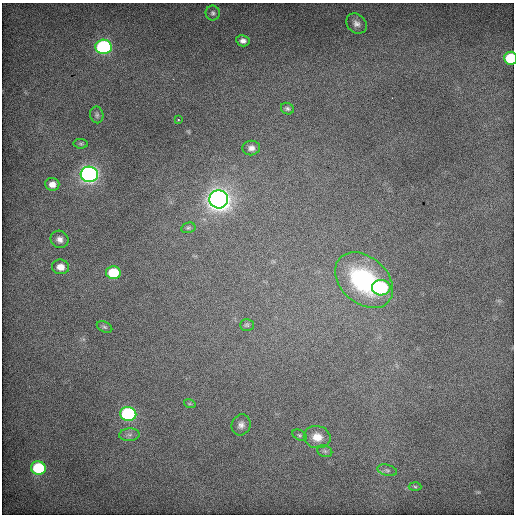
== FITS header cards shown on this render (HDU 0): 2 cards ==
NAXIS1  =                  512 / Axis length
NAXIS2  =                  512 / Axis length

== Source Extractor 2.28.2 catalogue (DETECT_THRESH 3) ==
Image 512 x 512 px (HDU 0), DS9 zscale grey, 1 PNG px = 1 image px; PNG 516 x 516 px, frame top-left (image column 1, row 512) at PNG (2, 3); each listed source drawn as its Kron ellipse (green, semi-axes under 4 px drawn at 4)
Background 681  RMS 4.2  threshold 12.7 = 3 sigma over >= 5 px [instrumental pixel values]
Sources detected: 31; all 31 listed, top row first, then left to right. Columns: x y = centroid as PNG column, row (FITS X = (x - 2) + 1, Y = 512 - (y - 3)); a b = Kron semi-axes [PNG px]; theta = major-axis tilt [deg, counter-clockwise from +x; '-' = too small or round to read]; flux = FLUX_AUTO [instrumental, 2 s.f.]
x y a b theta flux
213 13 7 7 - 750
356 24 11 9 -45 1600
243 41 7 5 -10 1200
103 47 8 7 - 54000
510 58 6 6 - 14000
287 109 7 5 -28 610
97 115 8 6 -80 680
178 120 4 2 - 200
81 144 7 4 -6 460
251 148 9 7 7 1400
89 174 8 7 - 150000
52 184 7 6 - 1900
219 199 9 9 - 280000
188 228 7 5 14 510
59 239 9 8 - 1500
60 267 8 7 - 2600
113 273 7 6 - 12000
364 280 33 23 -42 33000
381 288 9 7 3 26000
247 325 7 5 -1 480
104 327 8 5 -27 560
190 404 6 3 -17 350
128 414 8 7 - 50000
241 425 11 9 64 1600
129 435 10 6 3 1100
299 435 7 5 -27 540
317 437 13 11 -12 4200
325 451 8 6 -21 710
38 468 7 6 - 20000
387 470 10 5 -14 920
415 487 6 4 -2 400
At the frame edge (FLAGS 8, measured only in part): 1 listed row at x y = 510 58